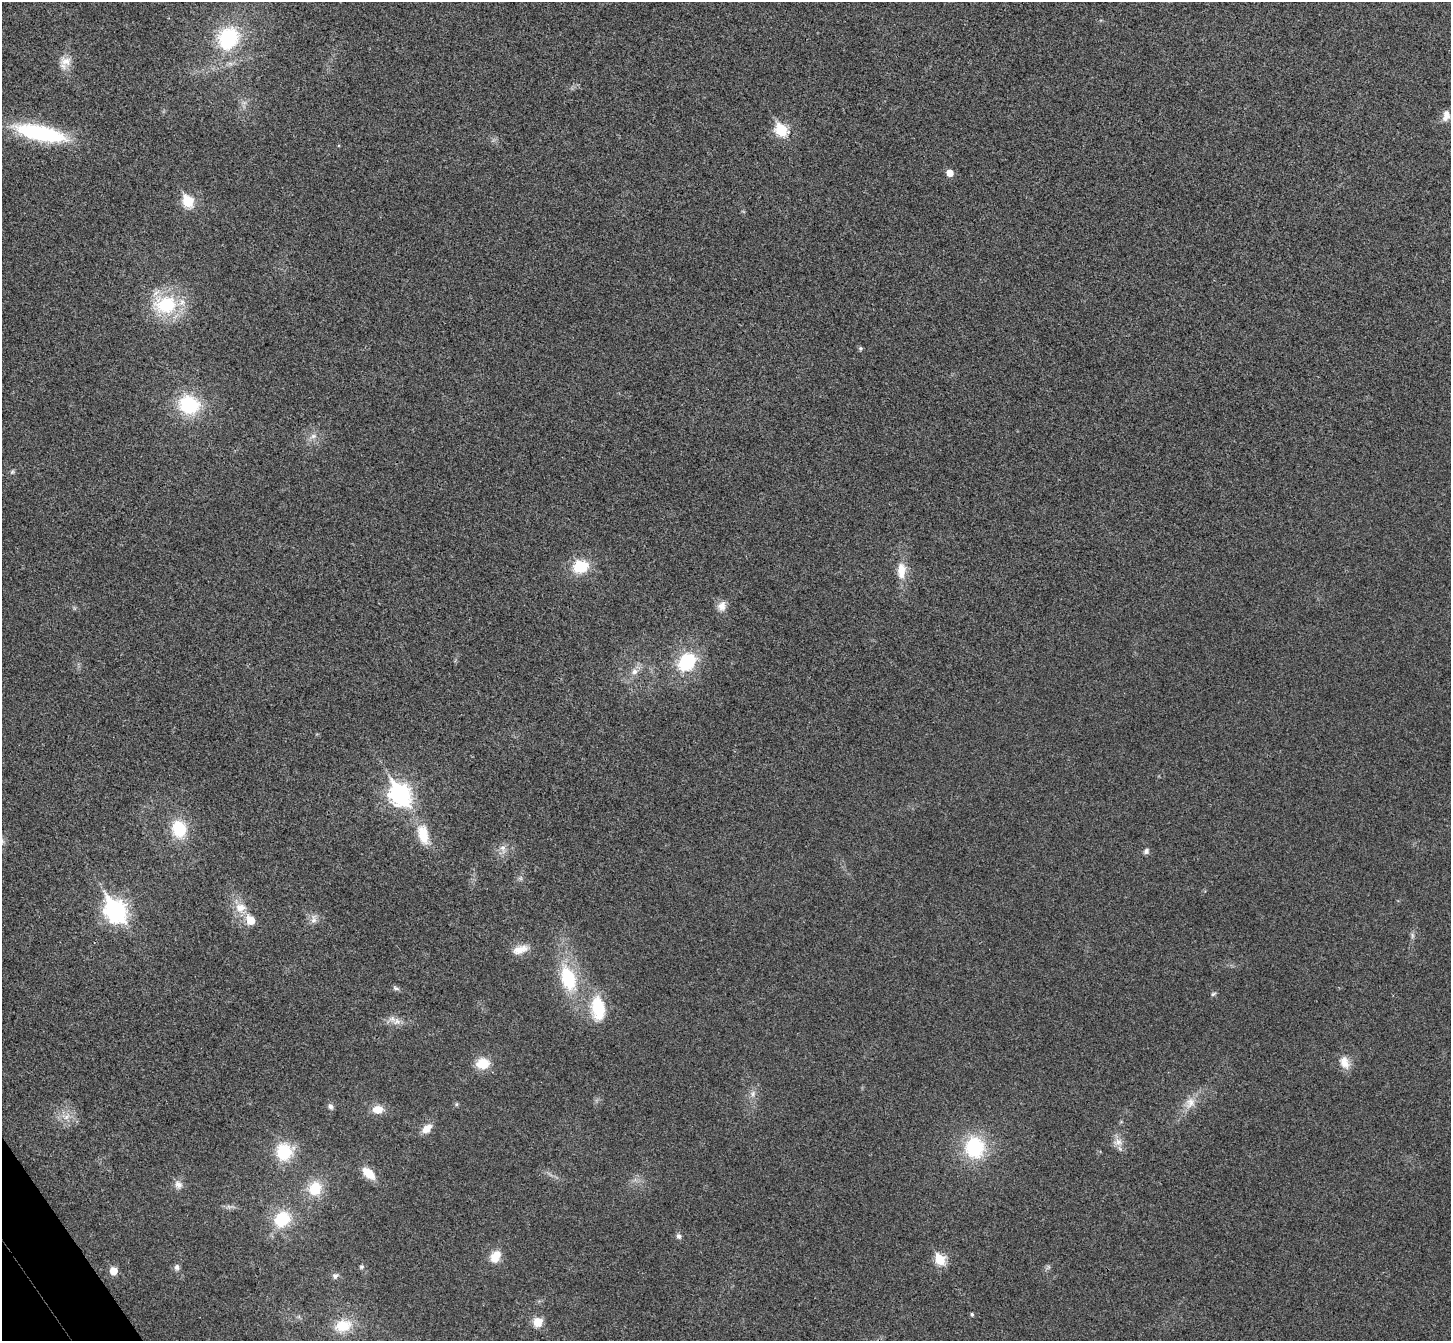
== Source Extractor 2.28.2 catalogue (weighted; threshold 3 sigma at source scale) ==
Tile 7 of 4 x 4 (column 3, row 2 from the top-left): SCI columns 2948-4396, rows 2871-4209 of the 5898 x 5875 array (HDU 1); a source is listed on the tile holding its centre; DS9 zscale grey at full resolution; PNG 1453 x 1343 px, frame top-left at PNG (2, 2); no overlay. Shown black and unused: <1% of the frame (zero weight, under 3 of 4 exposures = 6% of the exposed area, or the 3 px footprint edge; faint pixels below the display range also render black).
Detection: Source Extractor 2.28.2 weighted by HDU 2 'WHT'; one run over the whole footprint, this tile lists its part. Background 0.0533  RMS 0.0066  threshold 0.0295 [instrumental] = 3 sigma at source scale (4.5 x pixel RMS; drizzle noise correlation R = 1.50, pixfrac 1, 0.05/0.05 arcsec/px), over >= 5 px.
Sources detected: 61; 1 too faint to see at this stretch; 1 inside a brighter object's white glare — not listed; the other 59 listed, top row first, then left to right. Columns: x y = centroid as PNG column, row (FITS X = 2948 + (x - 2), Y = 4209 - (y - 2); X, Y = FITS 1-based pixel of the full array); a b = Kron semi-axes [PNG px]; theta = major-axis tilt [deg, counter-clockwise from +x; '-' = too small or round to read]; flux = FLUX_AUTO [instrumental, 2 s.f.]
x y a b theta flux
228 38 25 22 56 46
66 61 16 13 -7 7.1
1446 116 14 9 79 5.2
781 130 7 6 - 56
40 133 58 16 -12 64
949 173 5 5 - 7.9
188 201 7 6 - 43
166 305 32 25 1 39
860 348 6 4 -71 0.91
189 405 21 19 -20 41
313 436 11 6 20 3.1
12 472 7 5 47 1.2
580 567 13 11 14 26
901 570 21 10 88 11
722 606 14 11 76 5.3
687 662 21 16 45 36
634 671 9 8 - 3.8
400 794 10 8 -57 360
179 829 18 15 -78 25
423 835 28 14 -74 16
503 848 14 7 -77 4
1146 851 8 6 52 1.9
240 908 16 13 5 9
115 911 10 8 -57 380
314 919 15 7 83 3.5
251 920 7 6 - 14
1412 935 9 4 -89 1.5
520 949 22 10 18 8.3
568 978 28 16 -72 40
396 988 9 5 -24 1.6
1213 994 7 4 30 1.1
598 1008 33 18 -84 25
397 1021 11 10 - 4.6
1344 1062 18 12 -66 7.1
483 1063 13 11 9 15
753 1094 8 6 71 2.4
1190 1103 18 13 61 8.2
456 1104 5 5 - 0.96
331 1106 7 6 - 2
378 1109 11 9 0 8.6
67 1117 12 6 49 4
427 1129 13 8 40 6.7
1118 1142 13 11 6 5.2
975 1147 23 20 -80 44
284 1152 17 16 - 28
368 1173 15 9 -44 12
178 1185 12 10 -53 4.1
315 1189 17 14 67 18
282 1219 21 17 40 24
679 1236 7 6 - 1.9
494 1258 12 10 -55 8.1
940 1260 6 5 - 37
177 1267 8 7 - 2.2
361 1267 6 5 - 1.3
113 1271 6 5 - 11
335 1276 8 7 - 2
972 1314 4 4 - 1.1
538 1322 9 9 - 10
343 1326 22 15 14 17